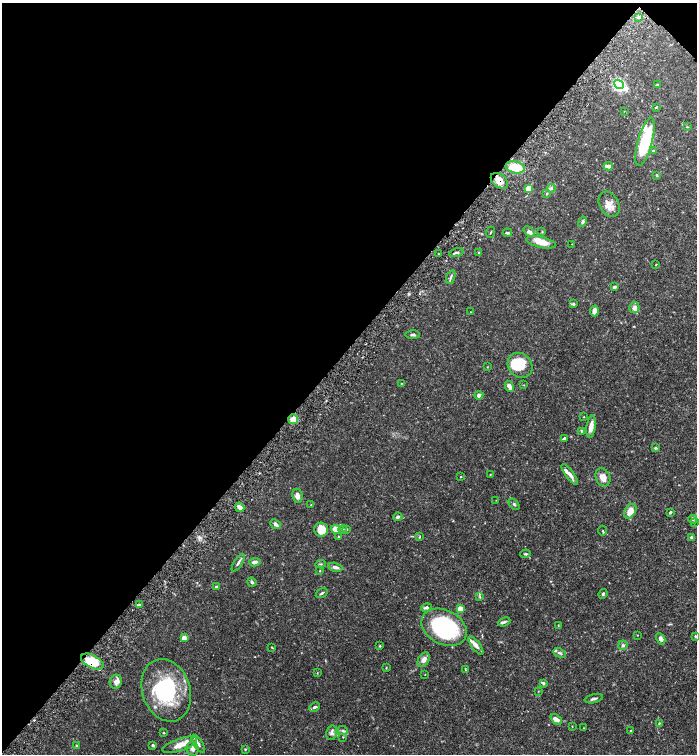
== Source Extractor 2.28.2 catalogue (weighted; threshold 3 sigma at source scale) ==
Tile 2 of 4 x 4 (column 2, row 1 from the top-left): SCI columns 1556-2944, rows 4516-6018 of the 6030 x 6025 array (HDU 1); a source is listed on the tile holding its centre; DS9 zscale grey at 2 x 2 block average (1 PNG px = mean of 2 x 2 image px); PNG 699 x 756 px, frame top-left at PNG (2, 3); each listed source drawn as its Kron ellipse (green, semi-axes under 4 px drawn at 4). Shown black and unused: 47% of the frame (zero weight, under 6 of 12 exposures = <1% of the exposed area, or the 3 px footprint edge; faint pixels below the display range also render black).
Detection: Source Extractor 2.28.2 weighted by HDU 2 'WHT'; one run over the whole footprint, this tile lists its part. Background 0.0776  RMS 0.003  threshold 0.0123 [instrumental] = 3 sigma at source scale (4.09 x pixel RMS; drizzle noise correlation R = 1.36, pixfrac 0.8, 0.05/0.05 arcsec/px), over >= 5 px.
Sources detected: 138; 3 inside a brighter object's white glare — neither listed nor drawn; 13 inside a brighter listed object's ellipse — not listed separately; the other 122 listed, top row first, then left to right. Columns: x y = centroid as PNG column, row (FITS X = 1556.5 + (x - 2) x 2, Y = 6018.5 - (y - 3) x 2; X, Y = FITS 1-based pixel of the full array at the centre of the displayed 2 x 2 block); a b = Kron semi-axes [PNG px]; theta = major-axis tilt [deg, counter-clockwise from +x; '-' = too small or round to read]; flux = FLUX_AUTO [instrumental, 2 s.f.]
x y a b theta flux
638 17 4 2 - 0.71
619 84 5 4 - 88
657 85 3 3 - 0.72
656 107 3 2 - 0.48
624 111 2 2 - 0.23
687 127 3 2 - 0.34
645 142 25 7 75 39
653 151 3 3 - 0.7
608 166 4 3 - 3.5
515 167 10 6 -13 14
657 175 4 3 - 0.62
499 181 9 6 -38 7
551 188 4 4 - 1
529 189 4 4 - 9.8
547 193 4 2 - 0.54
609 204 13 9 -61 6.6
583 222 5 4 - 1.2
491 232 5 2 - 0.39
529 232 6 4 -40 2.7
542 232 3 2 - 0.37
507 233 4 2 - 0.87
541 242 15 5 -13 7.9
572 244 2 2 - 0.17
456 253 7 2 13 1.4
479 253 3 3 - 0.65
438 254 3 2 - 0.34
656 265 4 2 - 0.3
451 277 7 2 69 0.96
615 287 4 3 - 1.5
573 304 4 3 - 1.1
634 308 5 5 - 2.7
594 311 5 3 - 4.4
471 312 2 2 - 0.25
413 335 7 3 -1 1.2
520 365 13 11 -46 22
487 367 3 2 - 0.31
401 383 2 2 - 0.28
524 385 2 2 - 0.28
509 386 6 3 -62 4.5
479 395 4 4 - 2.1
584 417 2 2 - 0.38
293 419 5 5 - 6.9
591 427 11 4 81 5.8
582 431 4 3 - 0.77
564 438 4 3 - 1.2
655 448 4 3 - 0.91
490 474 2 2 - 0.3
570 474 12 3 -53 3.5
460 477 3 2 - 0.35
603 477 9 7 -68 5.2
297 496 7 5 -81 2.9
496 500 2 2 - 0.23
514 504 6 3 -49 1
311 505 2 2 - 0.22
240 507 5 3 - 3
630 511 8 5 58 7.6
670 512 3 2 - 1.3
398 517 4 3 - 1.4
693 519 4 3 - 0.91
695 522 3 2 - 0.41
275 524 6 3 -43 2.3
336 529 5 4 - 7.6
343 529 4 3 - 0.85
347 529 3 2 - 0.4
321 530 7 7 - 8.9
603 531 4 2 - 0.54
339 537 3 3 - 0.78
420 537 4 3 - 0.57
691 537 4 3 - 1.2
525 554 5 3 - 0.69
255 562 6 4 7 2.4
238 563 10 3 59 1.6
320 564 5 2 - 0.6
335 567 7 4 -15 2.7
320 571 2 2 - 0.35
252 582 4 3 - 1.4
216 587 3 3 - 1
322 593 6 2 32 0.9
603 594 5 3 - 1.1
480 597 4 3 - 0.6
139 605 4 3 - 1.1
426 607 5 3 - 1.5
460 608 2 2 - 13
504 622 6 3 22 1.1
558 625 3 2 - 0.28
444 627 24 17 -27 70
638 635 2 2 - 0.25
695 636 2 2 - 0.55
184 638 4 4 - 3.7
661 639 6 4 -61 2.6
623 645 5 4 - 1.3
380 646 3 3 - 0.46
476 646 11 4 -53 3.1
272 647 3 2 - 0.49
559 653 6 3 -27 1.3
424 660 8 5 57 4
92 661 12 6 -27 16
386 668 3 2 - 0.43
465 670 3 2 - 0.41
317 673 3 2 - 0.33
425 674 2 2 - 0.23
116 682 7 6 - 3.2
543 683 4 3 - 1.1
166 690 32 24 -71 52
538 691 2 2 - 0.3
594 699 9 3 13 1.4
315 707 6 3 26 1.5
556 719 6 4 -40 4
659 723 3 3 - 0.56
572 726 3 2 - 0.28
583 728 2 2 - 0.23
343 731 5 4 - 1.2
631 731 2 2 - 1.2
164 733 3 2 - 0.45
332 733 7 5 76 2
343 737 3 2 - 0.34
198 744 10 3 -56 1.9
153 745 3 3 - 1.1
180 745 18 6 19 7.5
77 746 4 3 - 1.1
192 749 7 6 - 2.5
245 749 3 3 - 0.62
Overlapping masked pixels (flux is a lower limit): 3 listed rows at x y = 499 181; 293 419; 92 661
Diffuse or blended objects may show on this block-average render without a row.